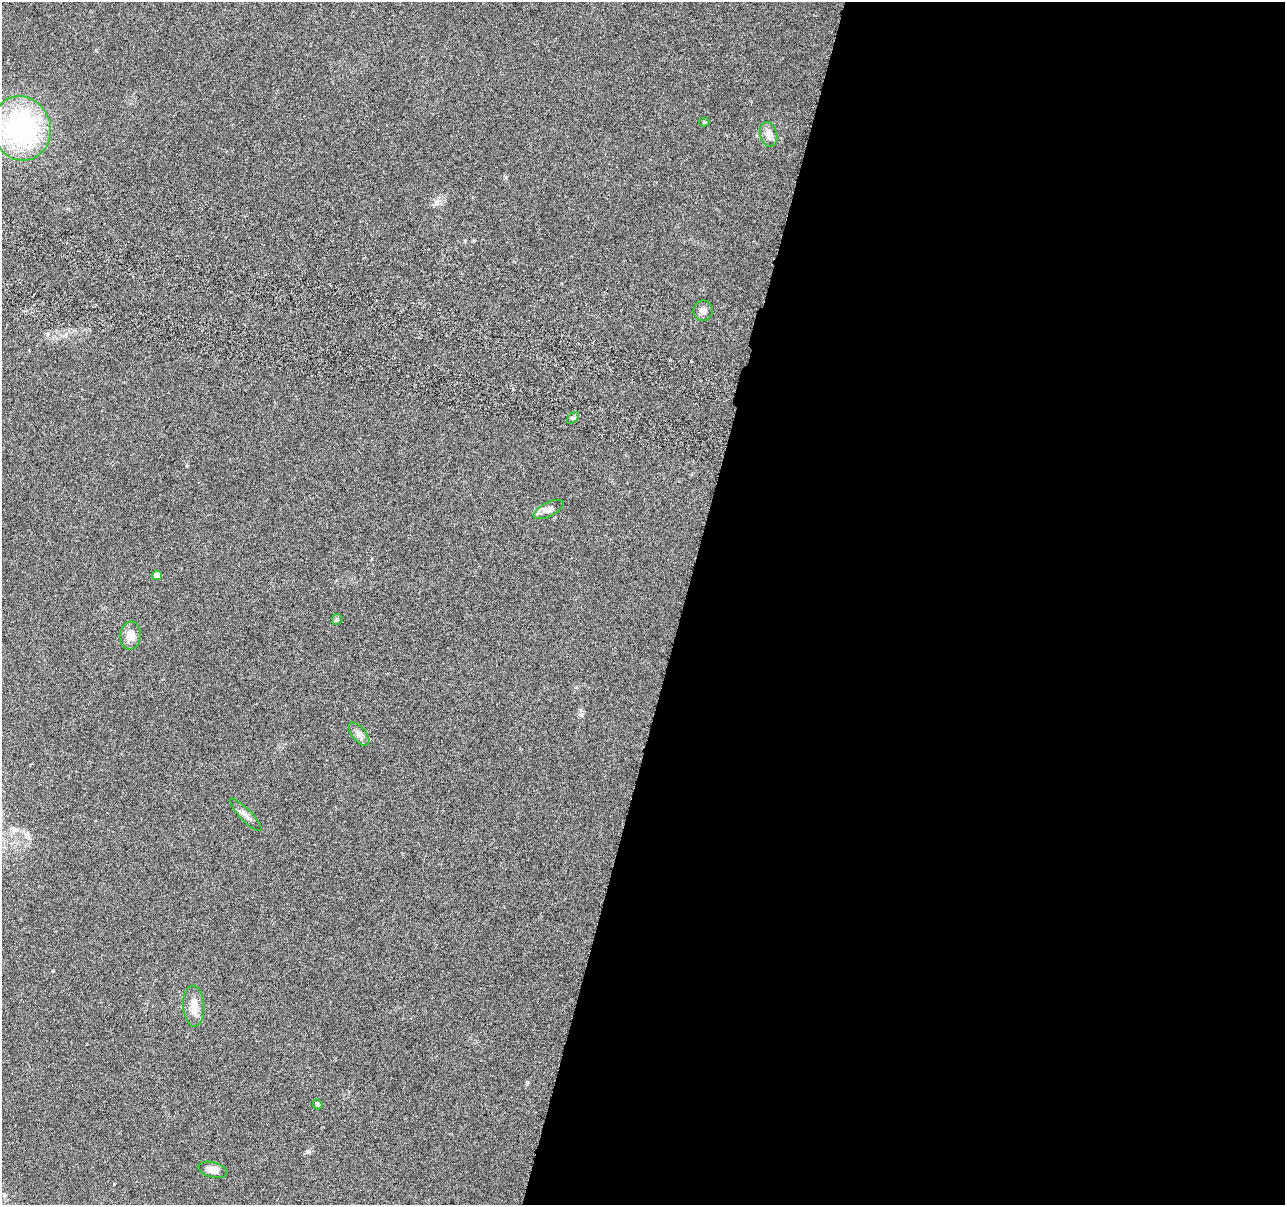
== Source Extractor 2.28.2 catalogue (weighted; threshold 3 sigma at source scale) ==
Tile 12 of 4 x 4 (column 4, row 3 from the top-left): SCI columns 3865-5147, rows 1483-2685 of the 5170 x 5431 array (HDU 1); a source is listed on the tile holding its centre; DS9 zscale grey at full resolution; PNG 1287 x 1207 px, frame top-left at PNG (2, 2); each listed source drawn as its Kron ellipse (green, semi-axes under 4 px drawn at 4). Shown black and unused: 47% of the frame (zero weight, under 3 of 6 exposures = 3% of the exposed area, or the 3 px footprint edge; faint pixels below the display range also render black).
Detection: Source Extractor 2.28.2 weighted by HDU 2 'WHT'; one run over the whole footprint, this tile lists its part. Background 0.0304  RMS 0.004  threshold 0.0163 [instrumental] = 3 sigma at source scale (4.09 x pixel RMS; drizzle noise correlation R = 1.36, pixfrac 0.8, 0.0396/0.0396 arcsec/px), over >= 5 px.
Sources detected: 15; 1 inside a brighter listed object's ellipse — not listed separately; the other 14 listed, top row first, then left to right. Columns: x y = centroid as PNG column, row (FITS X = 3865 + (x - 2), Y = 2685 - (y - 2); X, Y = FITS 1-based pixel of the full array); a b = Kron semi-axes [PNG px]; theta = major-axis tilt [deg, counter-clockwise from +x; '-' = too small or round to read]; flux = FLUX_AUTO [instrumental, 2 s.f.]
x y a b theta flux
704 122 5 4 - 0.52
21 128 32 29 -73 66
769 135 13 8 -78 3.2
703 311 10 9 - 2
573 418 7 4 43 0.78
549 509 16 7 27 2
157 575 5 4 - 3.4
337 619 5 5 - 0.59
131 636 14 10 84 3.8
359 734 14 6 -51 1.8
246 815 22 6 -46 2
194 1006 20 10 -86 4.6
318 1104 5 4 - 0.74
213 1170 15 7 -15 3.6
Unlisted compact peaks at least as high as the median listed source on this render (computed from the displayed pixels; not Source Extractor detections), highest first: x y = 308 1151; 581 715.